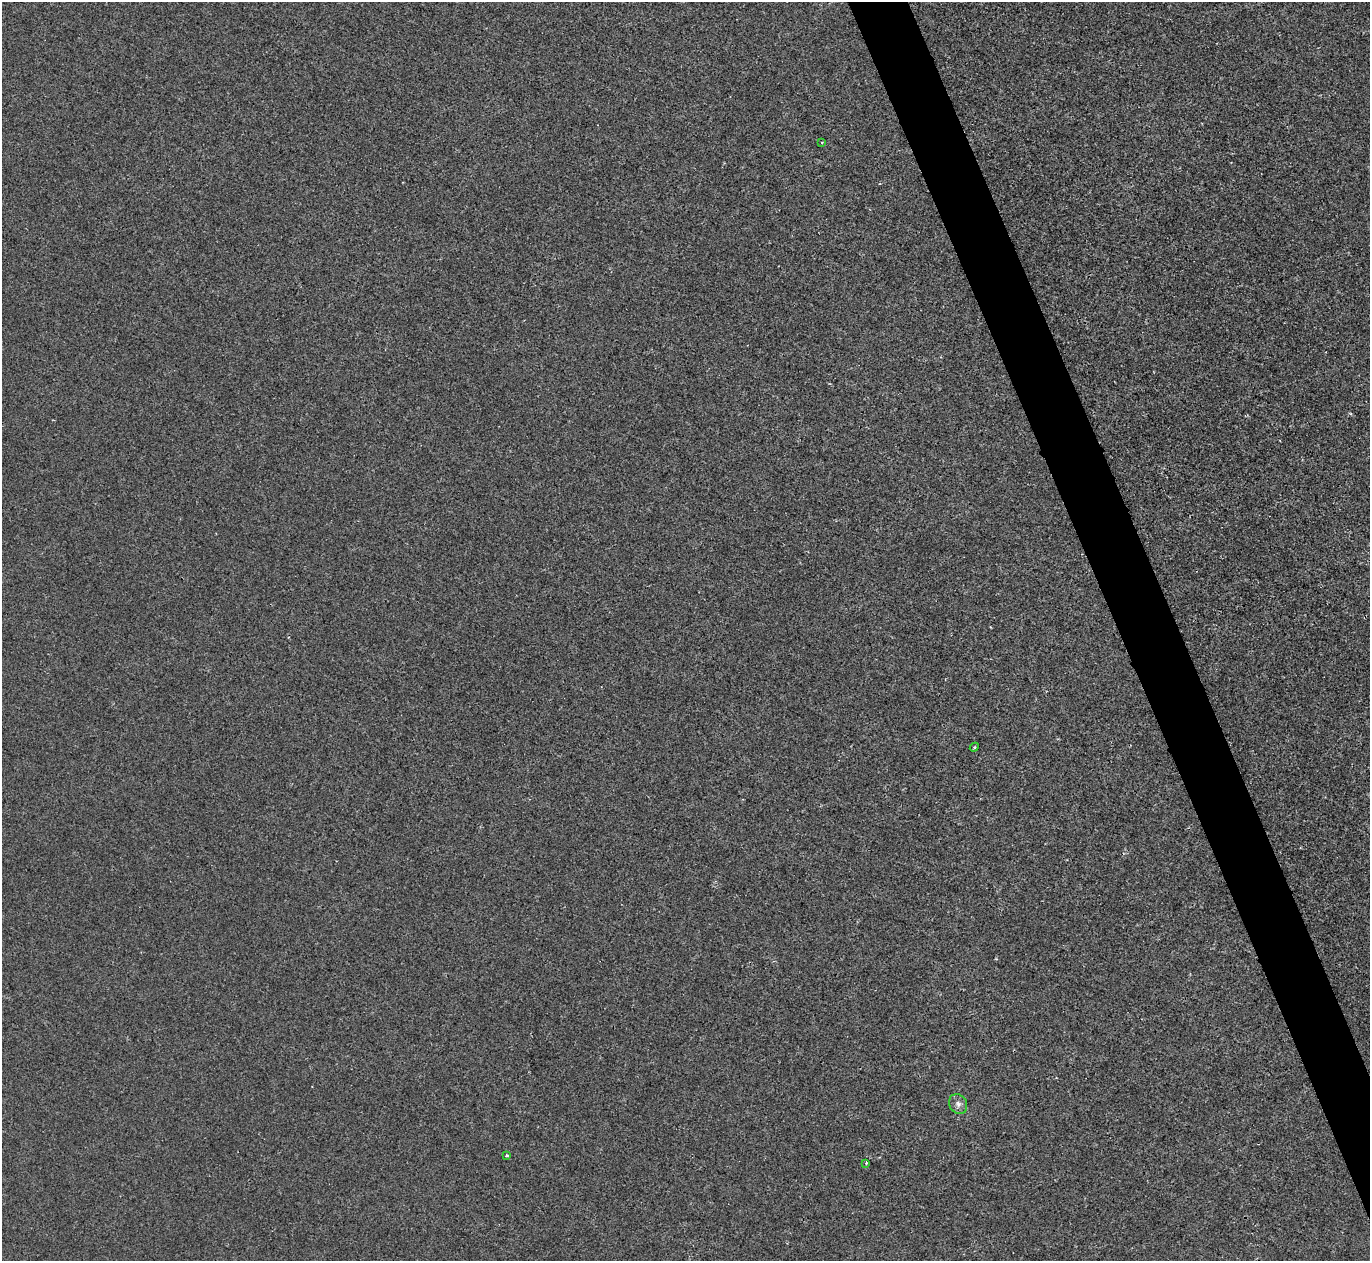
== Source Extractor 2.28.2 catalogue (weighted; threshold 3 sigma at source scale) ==
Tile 6 of 4 x 4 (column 2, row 2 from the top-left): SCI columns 1369-2736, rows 2665-3923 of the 5471 x 5459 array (HDU 1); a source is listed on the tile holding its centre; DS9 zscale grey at full resolution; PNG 1372 x 1263 px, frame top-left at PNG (2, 2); each listed source drawn as its Kron ellipse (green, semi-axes under 4 px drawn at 4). Shown black and unused: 4% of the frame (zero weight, under 2 of 3 exposures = <1% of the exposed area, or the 3 px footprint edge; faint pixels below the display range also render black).
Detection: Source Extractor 2.28.2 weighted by HDU 2 'WHT'; one run over the whole footprint, this tile lists its part. Background -4.43e-06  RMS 0.0032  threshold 0.0146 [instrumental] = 3 sigma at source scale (4.5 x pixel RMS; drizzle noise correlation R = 1.50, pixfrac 1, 0.05/0.05 arcsec/px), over >= 5 px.
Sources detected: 5; all 5 listed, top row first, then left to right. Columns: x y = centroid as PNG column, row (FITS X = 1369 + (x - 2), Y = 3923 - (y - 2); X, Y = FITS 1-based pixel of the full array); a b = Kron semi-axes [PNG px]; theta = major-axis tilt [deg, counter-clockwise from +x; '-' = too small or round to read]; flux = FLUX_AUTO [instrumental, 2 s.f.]
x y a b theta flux
822 142 3 2 - 0.25
974 747 4 4 - 0.5
958 1104 10 8 -60 1.5
507 1156 4 3 - 0.73
866 1163 3 3 - 0.34